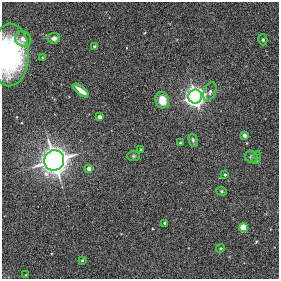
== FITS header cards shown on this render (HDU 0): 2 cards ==
NAXIS1  =                  277
NAXIS2  =                  277

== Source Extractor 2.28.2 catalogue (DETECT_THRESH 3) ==
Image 277 x 277 px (HDU 0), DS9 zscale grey, 1 PNG px = 1 image px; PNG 281 x 281 px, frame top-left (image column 1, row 277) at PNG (2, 2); each listed source drawn as its Kron ellipse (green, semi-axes under 4 px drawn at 4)
Background 0.00124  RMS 0.01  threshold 0.0308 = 3 sigma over >= 5 px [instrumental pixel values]
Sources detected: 27; all 27 listed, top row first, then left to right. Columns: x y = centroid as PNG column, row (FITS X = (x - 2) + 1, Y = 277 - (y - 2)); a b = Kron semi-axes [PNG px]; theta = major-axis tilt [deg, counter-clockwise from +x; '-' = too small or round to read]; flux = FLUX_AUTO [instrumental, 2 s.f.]
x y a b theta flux
54 38 6 5 - 3
23 39 8 7 - 4.4
263 40 6 4 -75 0.98
94 46 3 3 - 1.2
10 55 31 19 88 90
42 58 4 2 - 0.57
81 91 10 4 -37 6.6
210 92 10 6 68 2.3
195 97 7 7 - 610
162 100 8 7 - 12
100 117 4 3 - 4.1
245 135 4 3 - 3.5
193 140 6 4 -75 1.4
180 143 3 3 - 1.3
141 150 3 3 - 1.2
133 156 6 5 - 1
251 157 6 5 - 2
256 158 7 4 73 1.1
54 160 10 10 - 850
89 169 4 4 - 6.4
225 175 3 3 - 1.3
222 191 5 4 - 0.82
164 223 3 3 - 0.93
244 228 4 4 - 33
220 248 4 3 - 0.7
82 260 3 3 - 0.86
26 275 4 2 - 0.45
At the frame edge (FLAGS 8, measured only in part): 1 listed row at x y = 10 55